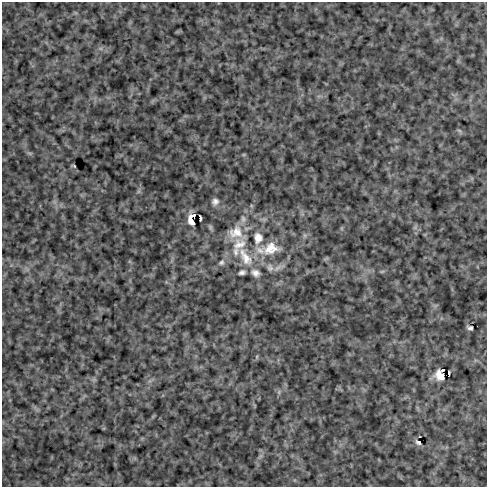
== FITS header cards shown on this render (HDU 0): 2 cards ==
NAXIS1  =                  485
NAXIS2  =                  485

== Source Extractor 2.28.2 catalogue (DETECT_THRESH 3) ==
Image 485 x 485 px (HDU 0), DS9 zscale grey, 1 PNG px = 1 image px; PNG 489 x 489 px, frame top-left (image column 1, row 485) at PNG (2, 2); no overlay
Background 0.287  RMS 1.9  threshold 5.63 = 3 sigma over >= 5 px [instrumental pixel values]
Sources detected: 21; all 21 listed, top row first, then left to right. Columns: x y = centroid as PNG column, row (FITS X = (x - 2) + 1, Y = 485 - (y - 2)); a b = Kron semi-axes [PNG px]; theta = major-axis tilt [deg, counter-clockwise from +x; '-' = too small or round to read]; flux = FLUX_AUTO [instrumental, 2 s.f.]
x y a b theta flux
74 166 4 2 - 110
215 202 10 9 - 550
200 218 6 2 -85 260
243 219 9 7 -74 440
191 220 10 6 -89 1100
210 227 7 5 -47 210
236 232 20 16 12 2200
258 238 17 12 -89 1900
239 244 22 15 27 2500
271 248 24 16 13 3000
236 252 11 8 83 700
245 257 34 14 -59 3500
221 262 9 7 44 410
270 268 10 8 -82 590
242 272 8 6 12 360
255 273 12 9 -31 800
470 328 5 4 - 300
443 370 4 2 - 66
449 372 4 2 - 120
440 375 9 7 -50 1200
418 442 5 3 - 260